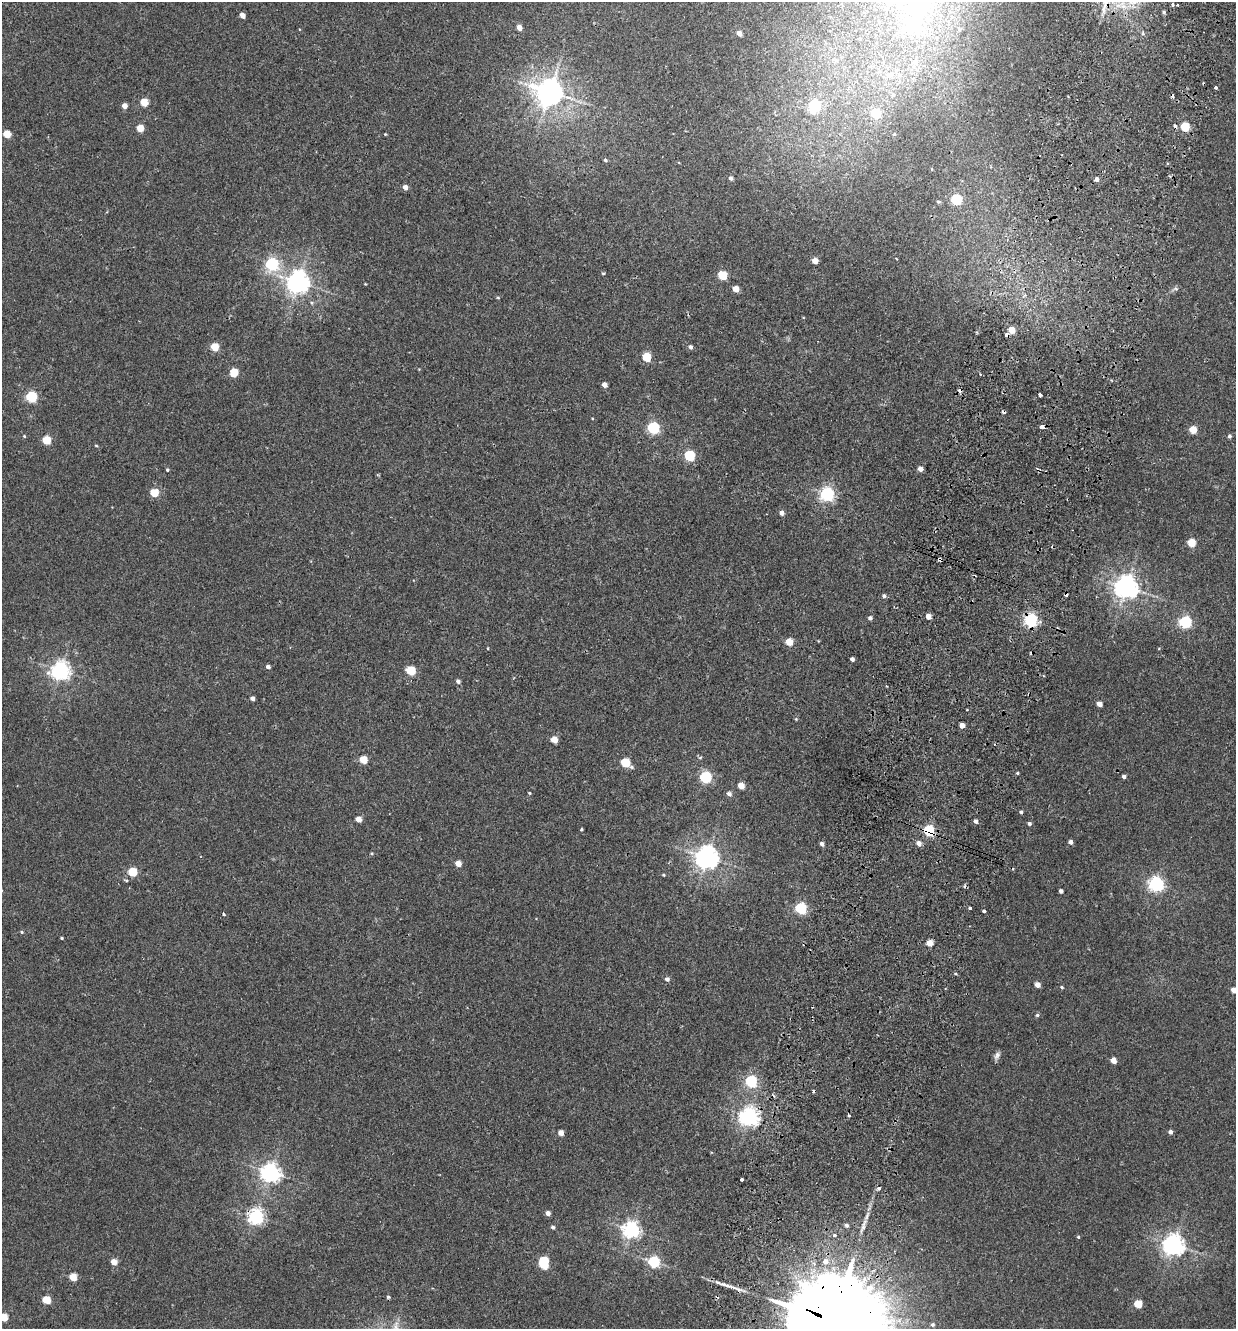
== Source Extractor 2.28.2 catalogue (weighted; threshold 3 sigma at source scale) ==
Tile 10 of 4 x 4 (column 2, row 3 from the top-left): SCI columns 1549-2782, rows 1350-2676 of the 5438 x 5356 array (HDU 1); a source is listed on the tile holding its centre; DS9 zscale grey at full resolution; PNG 1238 x 1331 px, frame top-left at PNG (2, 2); no overlay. Shown black and unused: <1% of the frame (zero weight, under 2 of 3 exposures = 3% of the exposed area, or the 3 px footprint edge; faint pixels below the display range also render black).
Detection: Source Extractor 2.28.2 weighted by HDU 2 'WHT'; one run over the whole footprint, this tile lists its part. Background 0.026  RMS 0.0068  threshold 0.0307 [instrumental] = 3 sigma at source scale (4.5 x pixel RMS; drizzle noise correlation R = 1.50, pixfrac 1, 0.05/0.05 arcsec/px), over >= 5 px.
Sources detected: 158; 1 inside a brighter object's white glare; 17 cosmic-ray / hot-pixel residue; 1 long thin detection or spike segment (spike, bleed or trail) — not listed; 2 inside a brighter listed object's ellipse — not listed separately; the other 137 listed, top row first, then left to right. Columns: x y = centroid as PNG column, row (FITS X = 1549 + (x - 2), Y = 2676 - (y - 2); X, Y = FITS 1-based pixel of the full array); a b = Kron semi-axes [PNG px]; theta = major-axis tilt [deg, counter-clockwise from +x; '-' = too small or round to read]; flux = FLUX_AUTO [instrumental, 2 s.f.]
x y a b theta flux
1172 5 3 3 - 2.7
1164 12 5 4 - 1.1
918 13 196 56 74 300
242 15 5 4 - 4.8
519 27 5 4 - 6
739 33 5 4 - 4.6
1216 87 3 3 - 2.3
549 92 8 8 - 880
144 102 5 5 - 19
124 106 5 4 - 4.8
814 106 7 6 - 84
1185 127 5 5 - 39
140 128 5 4 - 15
7 134 5 5 - 18
385 134 4 3 - 0.62
605 160 5 4 - 0.97
731 178 5 4 - 1.8
1097 179 5 4 - 2.5
405 187 5 4 - 3.9
956 199 5 5 - 58
938 202 5 4 - 0.93
815 261 5 4 - 8.7
272 264 6 6 - 110
603 273 4 3 - 0.73
722 275 5 5 - 32
298 282 7 7 - 490
736 289 5 4 - 7.8
1176 289 6 4 -19 1.1
498 297 5 3 - 0.67
1012 330 5 4 - 11
215 347 5 5 - 20
690 347 5 4 - 2
647 357 5 5 - 29
234 372 5 5 - 26
604 385 4 4 - 4.7
1040 394 4 3 - 9.9
31 397 5 5 - 65
1042 427 4 3 - 5.2
653 428 6 5 - 95
1193 430 5 5 - 15
24 436 4 4 - 0.72
1230 436 5 4 - 1.4
46 440 5 5 - 26
96 446 5 3 - 0.6
689 456 5 5 - 57
920 469 4 4 - 5
167 470 4 4 - 0.99
154 493 5 5 - 21
827 494 6 6 - 170
781 513 5 5 - 3
1191 543 5 5 - 22
940 560 4 3 - 12
1126 587 7 7 - 590
884 596 5 5 - 1.6
928 616 4 4 - 6.4
870 618 4 4 - 2
1031 620 6 5 - 130
1185 622 6 5 - 92
789 642 5 4 - 13
488 648 4 3 - 0.42
852 659 4 4 - 2.5
268 667 4 4 - 2.6
60 671 7 6 - 330
411 671 5 5 - 30
458 681 4 4 - 2.1
252 698 4 4 - 2.9
1099 704 4 4 - 6.5
796 719 5 4 - 0.72
962 725 4 4 - 5.2
554 740 5 4 - 11
700 758 6 4 2 0.87
363 760 5 5 - 18
625 763 6 5 - 32
1017 773 3 3 - 0.79
1124 776 4 4 - 2
705 777 6 5 - 84
741 786 5 4 - 11
529 793 4 3 - 0.66
729 794 6 5 - 2.4
1021 812 4 4 - 1.2
358 819 5 4 - 8.4
976 821 4 4 - 2.5
1029 823 4 4 - 1.5
581 829 3 2 - 0.91
929 830 5 5 - 66
1070 842 4 4 - 3.3
919 843 5 5 - 4.2
822 844 4 4 - 2.3
707 857 7 7 - 580
458 863 5 4 - 8.3
132 872 5 5 - 31
663 875 4 3 - 0.67
127 881 4 3 - 0.83
1156 884 6 6 - 200
1061 891 4 4 - 2.5
801 908 6 5 - 88
970 908 3 3 - 1.7
984 911 3 3 - 1.2
223 914 5 4 - 1
22 932 4 4 - 0.78
61 938 3 2 - 0.69
930 943 5 4 - 11
955 974 5 3 - 0.77
667 979 5 5 - 2.3
1038 985 4 4 - 5.6
1062 987 4 4 - 0.97
1234 990 4 4 - 6.4
1037 1015 5 4 - 1.1
997 1056 11 6 67 2.5
1113 1060 4 4 - 7.1
751 1081 6 5 - 86
849 1115 3 3 - 1.9
749 1117 7 6 - 340
1170 1132 4 4 - 2.5
561 1133 4 4 - 7.1
270 1173 7 6 - 350
742 1179 3 3 - 3.6
879 1188 5 4 - 1.6
548 1213 4 4 - 3.6
256 1217 6 6 - 200
847 1225 5 4 - 1.8
553 1227 5 4 - 1.4
631 1230 6 6 - 260
834 1235 3 3 - 2.2
1078 1237 4 4 - 0.78
1174 1245 7 7 - 430
825 1261 4 3 - 36
114 1262 5 4 - 9
654 1262 6 5 - 70
543 1264 6 5 - 34
73 1277 5 4 - 19
388 1297 3 3 - 1.4
46 1300 5 5 - 22
1138 1304 5 5 - 22
3 1317 5 4 - 20
837 1321 38 21 -23 26000
932 1325 5 5 - 1.1
Overlapping masked pixels (flux is a lower limit): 6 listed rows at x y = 940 560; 1031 620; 929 830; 749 1117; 256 1217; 837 1321
Isophote crosses this tile's border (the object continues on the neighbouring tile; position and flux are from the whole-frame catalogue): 4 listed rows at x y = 918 13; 1234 990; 3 1317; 837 1321